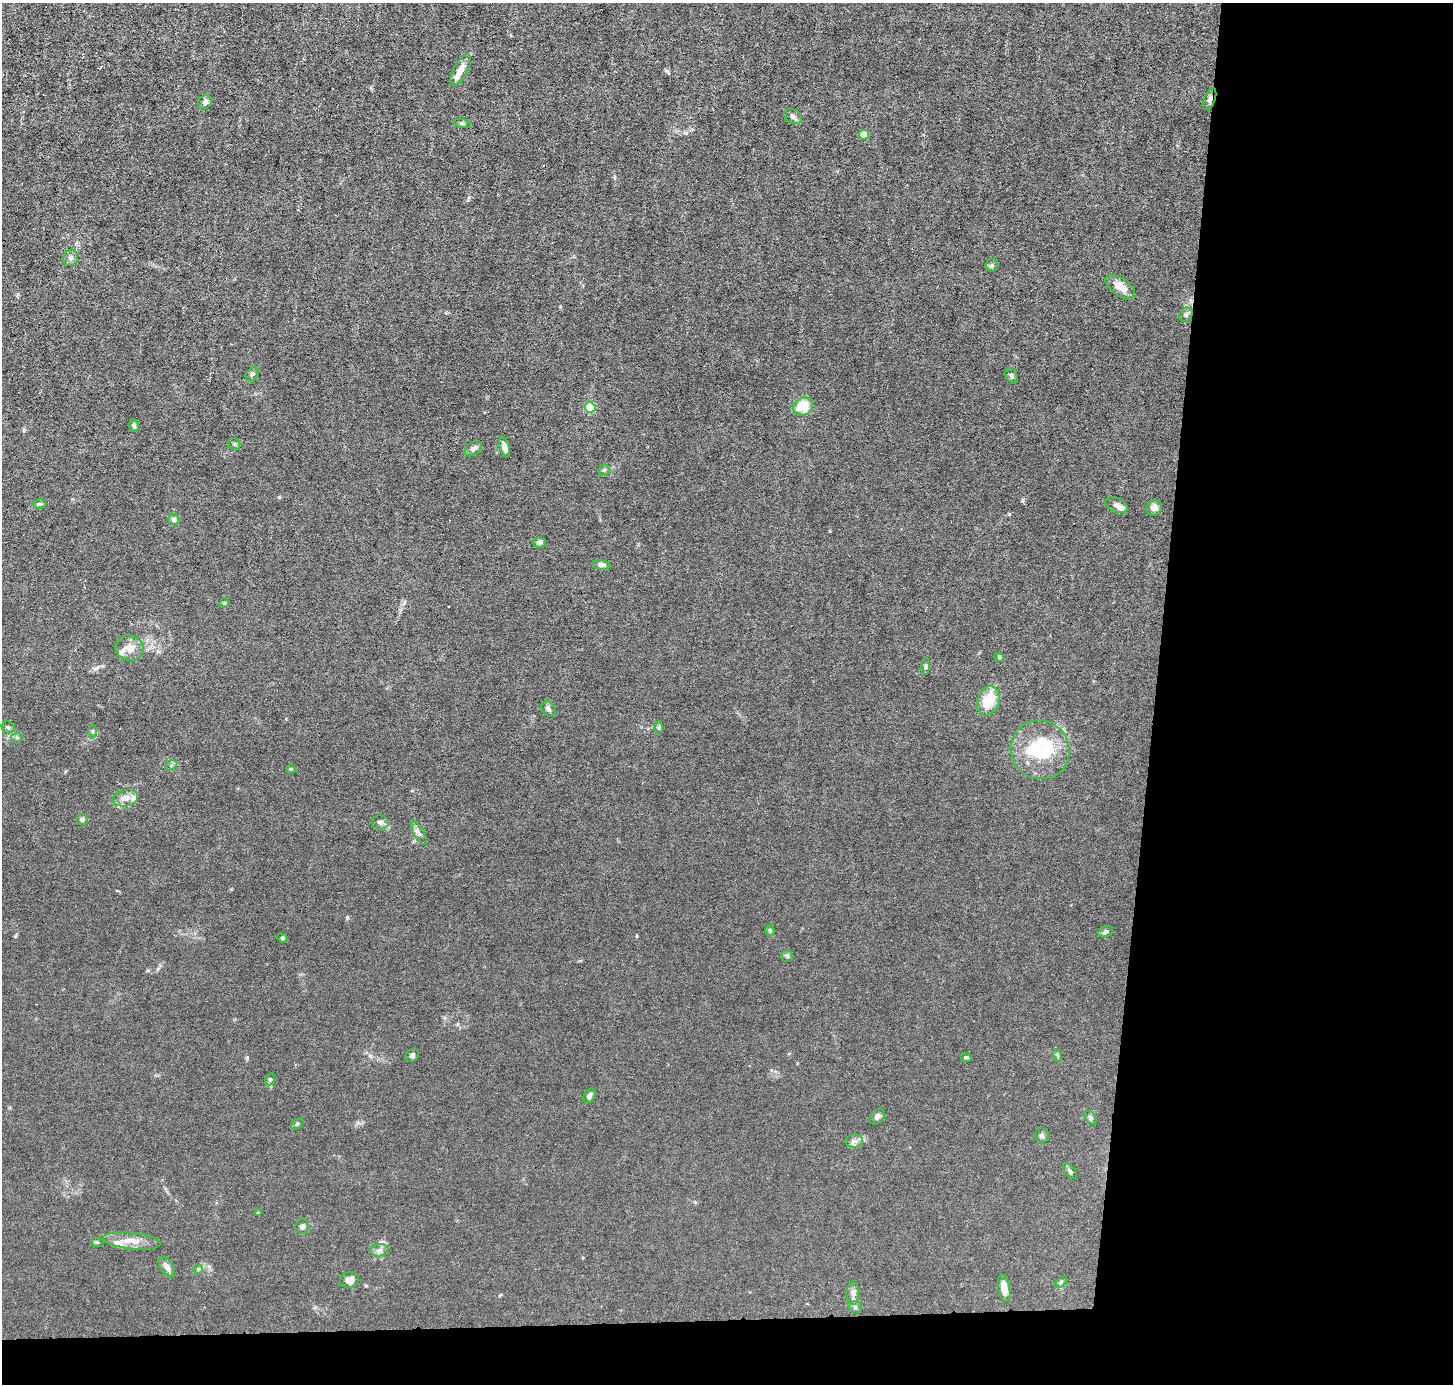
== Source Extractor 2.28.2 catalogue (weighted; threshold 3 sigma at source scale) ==
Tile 9 of 3 x 3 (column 3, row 3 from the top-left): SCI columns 2904-4354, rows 138-1519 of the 4354 x 4384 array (HDU 1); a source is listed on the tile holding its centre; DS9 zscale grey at full resolution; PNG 1455 x 1386 px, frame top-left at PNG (2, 3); each listed source drawn as its Kron ellipse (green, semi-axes under 4 px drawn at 4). Shown black and unused: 24% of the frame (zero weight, under 3 of 6 exposures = <1% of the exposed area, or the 3 px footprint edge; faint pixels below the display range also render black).
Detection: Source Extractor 2.28.2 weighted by HDU 2 'WHT'; one run over the whole footprint, this tile lists its part. Background 0.0122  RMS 0.0027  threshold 0.0111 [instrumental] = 3 sigma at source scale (4.09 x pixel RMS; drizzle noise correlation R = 1.36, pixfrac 0.8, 0.05/0.05 arcsec/px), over >= 5 px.
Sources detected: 77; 2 inside a brighter object's white glare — neither listed nor drawn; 6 inside a brighter listed object's ellipse — not listed separately; the other 69 listed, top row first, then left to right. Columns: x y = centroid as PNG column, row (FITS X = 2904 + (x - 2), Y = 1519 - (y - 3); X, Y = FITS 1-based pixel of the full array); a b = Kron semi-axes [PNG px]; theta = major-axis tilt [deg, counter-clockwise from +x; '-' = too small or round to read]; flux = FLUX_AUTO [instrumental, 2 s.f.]
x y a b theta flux
461 70 18 7 62 2.1
1210 99 11 5 69 0.85
205 102 7 6 - 0.83
793 116 9 7 -31 0.81
462 123 9 3 -10 0.42
864 135 5 5 - 9.2
71 258 8 7 - 0.91
992 265 6 6 - 0.51
1120 287 17 8 -34 2.9
1186 315 7 6 - 0.6
252 374 8 5 44 0.55
1011 376 8 5 -61 0.5
803 406 10 8 30 5.8
590 407 5 5 - 16
134 425 6 5 - 0.55
234 444 6 5 - 0.42
505 447 10 5 -75 1.2
473 449 10 6 37 0.96
604 470 6 5 - 0.39
40 504 6 5 - 0.39
1116 505 12 6 -22 0.99
1154 508 8 7 - 1.2
174 519 6 5 - 0.93
539 542 6 5 - 0.74
601 565 9 5 -6 0.93
224 603 5 4 - 0.29
129 648 15 12 -15 2.3
999 657 5 4 - 0.43
926 666 8 4 89 0.43
988 701 15 11 72 6.1
548 709 8 6 -56 0.79
8 727 6 5 - 0.46
659 728 6 4 90 0.37
92 731 6 4 -89 0.36
17 738 6 4 -1 0.41
1040 750 30 29 - 13
171 765 6 4 30 0.42
291 769 5 4 - 0.27
126 798 13 8 14 2
82 819 6 5 - 0.63
380 822 8 7 - 0.85
419 833 13 5 -60 0.9
770 930 5 4 - 0.39
1106 932 8 5 25 0.59
282 938 6 4 -23 0.35
787 956 6 6 - 0.43
412 1055 7 5 43 0.65
1058 1056 6 4 -71 0.32
966 1057 6 4 -8 0.42
270 1079 6 5 - 0.43
589 1096 8 5 57 0.79
877 1116 9 6 51 0.74
1090 1118 8 5 -49 0.49
297 1124 7 4 31 0.37
1042 1135 7 7 - 0.6
854 1141 9 7 1 0.88
1070 1171 9 5 -50 0.51
258 1213 3 3 - 0.28
302 1227 7 6 - 0.94
132 1241 29 8 -6 3.2
97 1242 7 3 -8 0.3
380 1250 9 6 7 0.85
167 1266 11 6 -59 1.5
198 1269 5 5 - 0.32
350 1280 9 8 - 1.3
1061 1282 7 4 46 0.41
1004 1288 14 6 -80 2.7
853 1293 11 6 90 1.1
856 1307 6 5 - 0.5
Overlapping masked pixels (flux is a lower limit): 1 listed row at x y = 1210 99